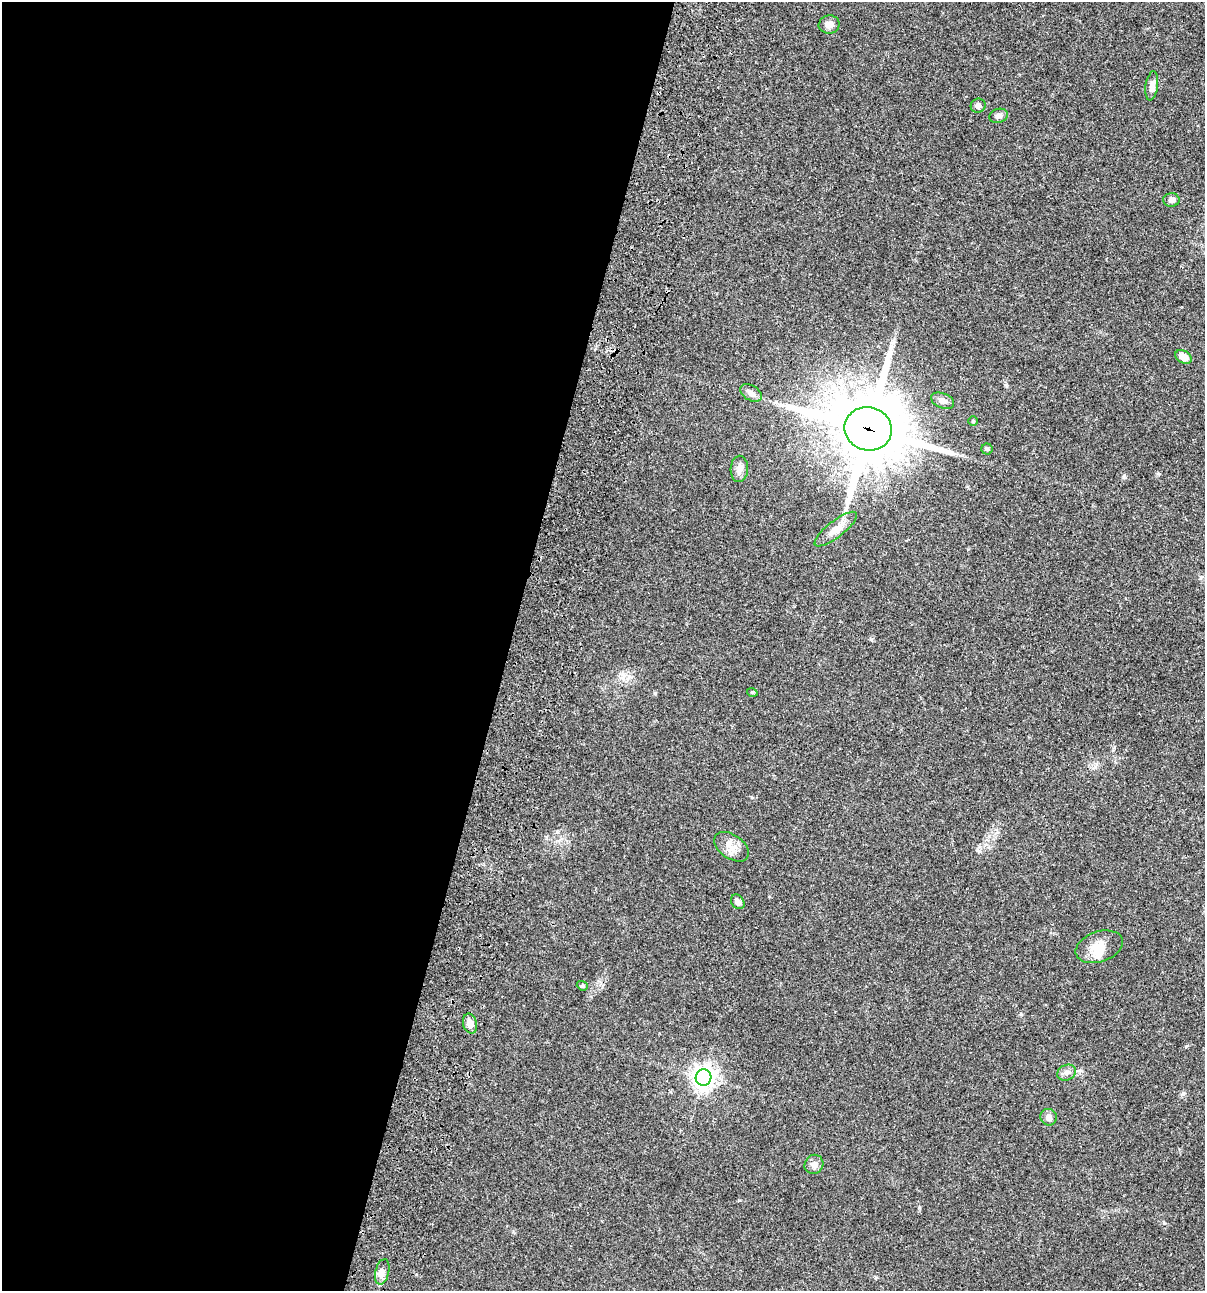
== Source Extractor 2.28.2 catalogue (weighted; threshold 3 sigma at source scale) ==
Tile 5 of 4 x 4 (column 1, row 2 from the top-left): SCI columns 235-1437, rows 2697-3985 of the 5405 x 5390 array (HDU 1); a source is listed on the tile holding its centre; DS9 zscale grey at full resolution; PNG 1207 x 1293 px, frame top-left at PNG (2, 2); each listed source drawn as its Kron ellipse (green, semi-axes under 4 px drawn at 4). Shown black and unused: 42% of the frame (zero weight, under 3 of 4 exposures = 9% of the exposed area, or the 3 px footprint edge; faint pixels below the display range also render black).
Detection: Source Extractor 2.28.2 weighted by HDU 2 'WHT'; one run over the whole footprint, this tile lists its part. Background 0.0465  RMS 0.0063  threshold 0.0282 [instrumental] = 3 sigma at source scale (4.5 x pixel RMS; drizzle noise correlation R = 1.50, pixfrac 1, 0.05/0.05 arcsec/px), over >= 5 px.
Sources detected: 25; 1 inside a brighter object's white glare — neither listed nor drawn; the other 24 listed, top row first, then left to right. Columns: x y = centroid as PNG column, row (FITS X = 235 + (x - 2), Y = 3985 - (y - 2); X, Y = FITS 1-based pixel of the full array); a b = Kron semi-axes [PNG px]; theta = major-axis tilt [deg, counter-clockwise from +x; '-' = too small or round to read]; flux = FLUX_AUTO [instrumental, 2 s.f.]
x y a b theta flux
829 24 10 9 - 3.5
1152 86 15 6 82 3.7
978 106 7 7 - 2.3
999 116 9 7 17 2.2
1171 200 8 7 - 2.2
1184 357 9 6 -28 5.6
751 393 12 7 -30 3.3
943 401 12 7 -21 3.3
973 421 4 4 - 0.62
868 429 24 21 -17 5500
987 449 5 5 - 0.97
739 469 13 8 87 3.4
836 529 26 8 38 6.7
752 692 5 3 - 0.62
732 847 19 12 -35 6.4
738 902 8 6 -51 2.5
1099 947 24 15 19 10
582 986 6 4 -20 0.79
470 1024 10 7 -76 3.6
1066 1073 10 7 26 2.5
704 1077 8 7 - 470
1049 1117 8 8 - 2.7
814 1164 10 9 - 2.9
382 1272 13 7 76 3.5
Overlapping masked pixels (flux is a lower limit): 1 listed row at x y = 868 429
Unlisted compact peaks at least as high as the median listed source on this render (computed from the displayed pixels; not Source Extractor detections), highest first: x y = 1124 477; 1183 1093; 655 693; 919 1208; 1186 1046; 1021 1014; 1164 1223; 1158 474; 1006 385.